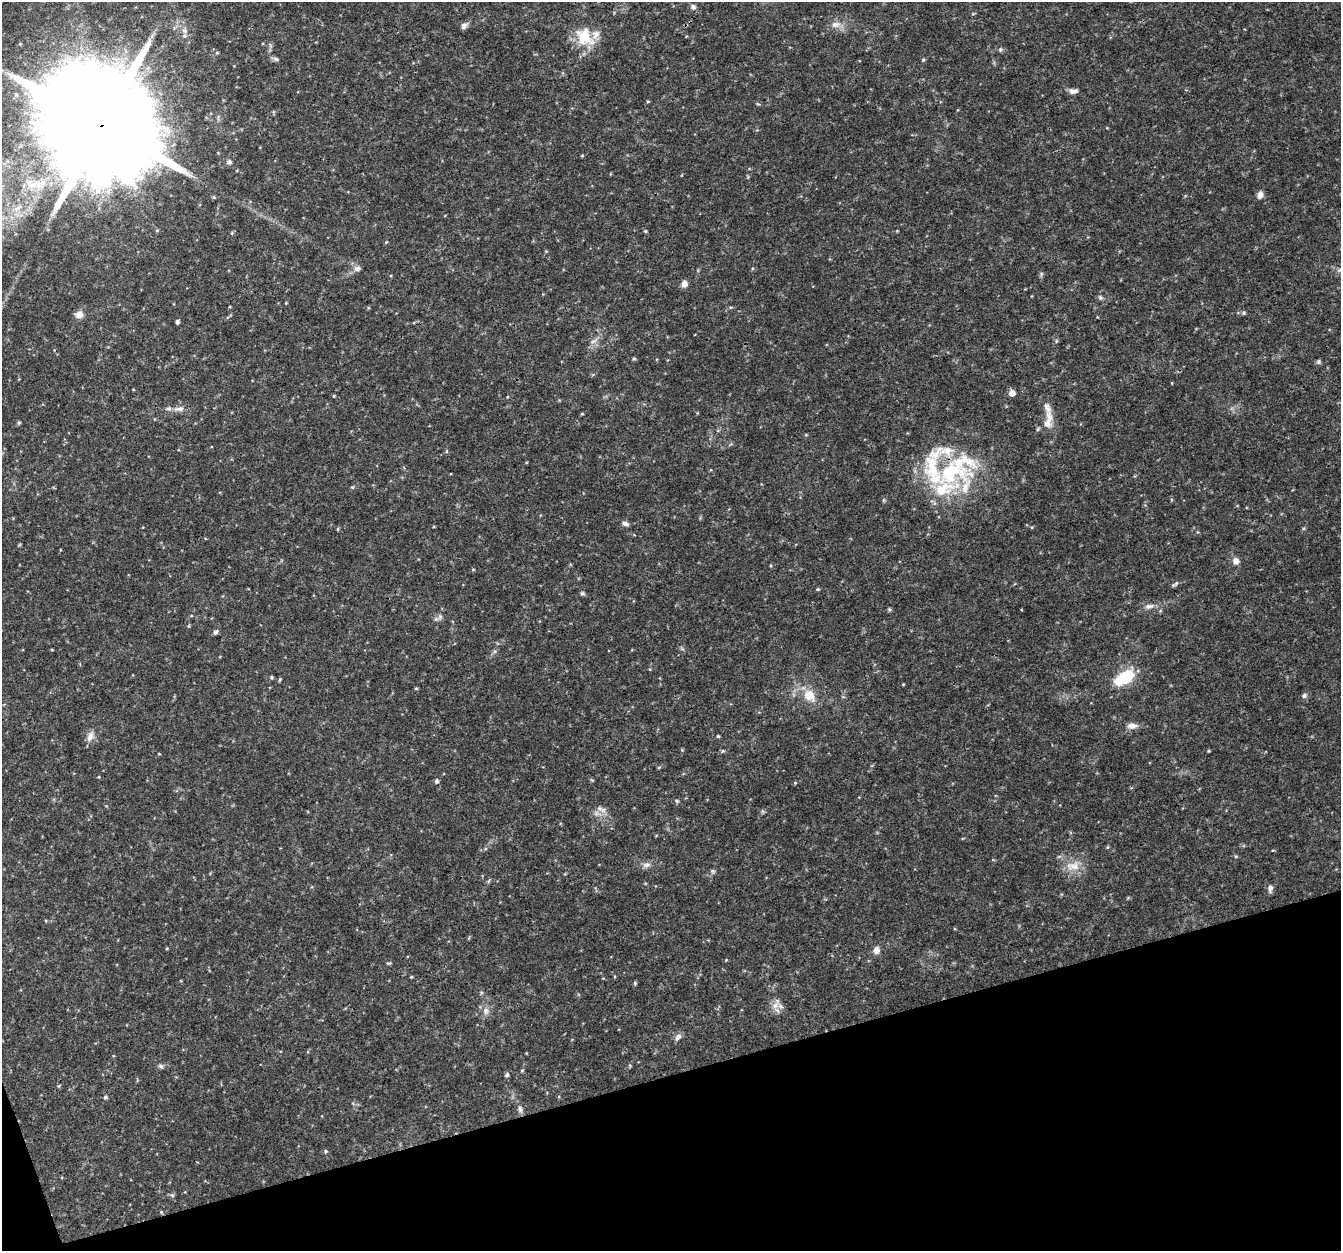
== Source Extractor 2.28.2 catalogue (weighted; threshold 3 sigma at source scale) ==
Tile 14 of 4 x 4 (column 2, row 4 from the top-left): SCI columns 1344-2682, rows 119-1367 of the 5362 x 5182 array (HDU 1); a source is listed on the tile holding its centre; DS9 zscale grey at full resolution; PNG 1343 x 1253 px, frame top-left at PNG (2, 2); no overlay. Shown black and unused: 14% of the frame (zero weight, under 3 of 4 exposures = <1% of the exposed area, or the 3 px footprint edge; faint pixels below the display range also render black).
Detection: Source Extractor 2.28.2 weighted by HDU 2 'WHT'; one run over the whole footprint, this tile lists its part. Background 0.0306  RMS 0.0034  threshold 0.0155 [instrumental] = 3 sigma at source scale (4.5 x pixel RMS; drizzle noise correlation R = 1.50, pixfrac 1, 0.0396/0.0396 arcsec/px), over >= 5 px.
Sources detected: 103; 7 inside a brighter listed object's ellipse — not listed separately; the other 96 listed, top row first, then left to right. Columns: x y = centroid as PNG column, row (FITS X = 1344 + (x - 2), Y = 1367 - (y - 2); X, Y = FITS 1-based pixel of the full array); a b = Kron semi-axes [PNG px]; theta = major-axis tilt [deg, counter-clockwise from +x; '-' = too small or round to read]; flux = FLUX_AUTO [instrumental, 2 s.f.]
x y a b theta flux
693 7 7 6 - 1
973 14 5 3 - 0.35
835 24 14 8 3 2.5
464 26 9 7 49 1.2
596 34 14 10 63 2.7
184 36 8 7 - 1.3
584 36 10 8 -54 16
20 44 5 4 - 0.42
1000 49 6 6 - 0.6
217 53 5 3 - 0.36
276 59 8 5 -17 0.83
923 60 5 4 - 0.4
1073 91 11 6 4 1.5
648 101 4 3 - 0.33
101 125 35 27 7 15000
582 156 5 3 - 0.31
229 162 7 6 - 0.86
1260 195 10 7 77 1.5
214 197 5 4 - 0.44
18 208 8 6 44 1.3
157 230 5 3 - 0.31
645 231 5 4 - 0.38
232 233 5 3 - 0.34
357 268 10 7 28 1.4
684 284 7 6 - 1.9
1100 298 8 5 -49 0.73
286 303 3 3 - 0.26
1244 313 5 5 - 0.57
79 314 9 8 - 2.3
177 322 4 4 - 0.87
594 341 12 5 32 1.3
634 359 6 4 18 0.43
1318 362 6 6 - 0.63
1012 393 5 5 - 2.7
334 396 4 3 - 0.34
507 397 4 3 - 0.24
1047 408 21 8 -70 2.7
179 409 16 7 6 2.1
582 414 5 3 - 0.31
19 423 5 4 - 0.53
1047 423 13 13 - 3
446 451 5 3 - 0.41
956 469 68 44 29 42
625 524 9 5 -21 1.1
338 529 5 3 - 0.32
1236 561 10 8 -59 1.8
473 569 5 3 - 0.32
1173 585 9 4 21 0.65
818 589 4 4 - 0.37
582 593 5 5 - 0.69
1149 606 13 7 11 1.8
889 609 6 4 71 0.48
440 616 8 6 55 1
216 632 6 5 - 0.85
52 650 4 3 - 0.27
272 677 4 4 - 0.51
1124 678 24 12 32 15
280 679 5 4 - 0.41
903 684 3 3 - 0.28
416 688 4 4 - 0.37
809 695 11 10 - 6.5
1304 696 7 6 - 0.87
1132 726 13 8 0 2.1
90 736 14 8 70 2.3
718 736 4 4 - 0.39
723 751 5 5 - 0.44
1208 751 3 3 - 0.33
159 754 4 3 - 0.22
99 777 4 3 - 0.29
437 781 5 5 - 0.81
795 783 5 5 - 0.34
677 801 5 4 - 0.44
603 810 9 6 47 1.5
1108 847 4 4 - 0.38
1236 856 5 3 - 0.35
647 865 12 7 17 1.6
1073 866 22 13 3 5.3
712 871 6 5 - 0.61
489 881 6 4 69 0.46
1270 888 10 7 80 1.3
876 950 8 7 - 2.1
726 960 3 3 - 0.27
389 963 7 3 16 0.41
411 977 5 3 - 0.3
635 983 5 4 - 0.43
775 1005 14 7 53 2.3
486 1011 10 8 78 1.9
678 1037 11 6 58 1.5
161 1066 7 5 -43 0.77
522 1070 5 4 - 0.39
507 1075 6 5 - 0.81
105 1097 6 5 - 0.67
520 1109 11 6 -78 1.2
326 1151 5 5 - 0.53
172 1195 6 4 -43 0.53
161 1212 5 4 - 0.35
Overlapping masked pixels (flux is a lower limit): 2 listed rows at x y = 101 125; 956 469